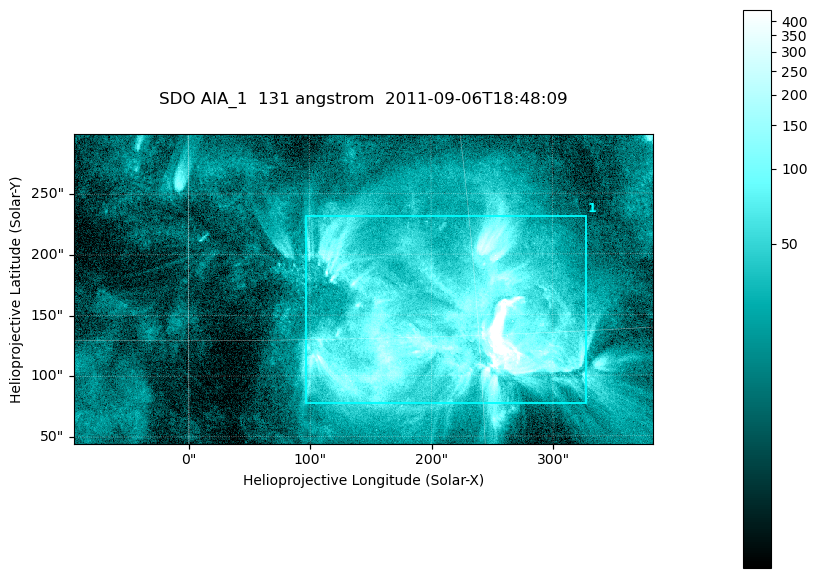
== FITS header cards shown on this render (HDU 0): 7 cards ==
TELESCOP= 'SDO     '           /
INSTRUME= 'AIA_1   '           /
WAVELNTH=                  131 /
WAVEUNIT= 'angstrom'           /
DATE-OBS= '2011-09-06T18:48:09.62' /
CTYPE1  = 'HPLN-TAN'           /
CTYPE2  = 'HPLT-TAN'           /

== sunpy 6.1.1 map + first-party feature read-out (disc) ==
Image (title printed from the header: SDO AIA_1  131 angstrom  2011-09-06T18:48:09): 794 x 424 px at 0.601 arcsec/px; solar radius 952 arcsec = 1585 px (partial field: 4.3% of the solar disc is inside the frame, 100% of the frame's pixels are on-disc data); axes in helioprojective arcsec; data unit not stated in the header (colour bar unlabelled)
Pointing: header CRPIX1/2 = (2043.22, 2045.61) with CRVAL1/2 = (0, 0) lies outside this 794 x 424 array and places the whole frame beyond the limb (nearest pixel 1.29 R_sun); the SolarSoft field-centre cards XCEN/YCEN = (143.9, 171.4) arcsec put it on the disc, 1703 arcsec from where CRPIX/CRVAL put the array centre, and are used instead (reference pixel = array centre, CRVAL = XCEN/YCEN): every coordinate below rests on XCEN/YCEN
Orientation: roll -0.139 deg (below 1 deg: not rotated)
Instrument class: DISC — disc imager (sunpy class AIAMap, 131 A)
Bright regions (active regions / flare kernels): reference = the on-disc median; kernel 7 px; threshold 5 sigma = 77.9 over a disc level ~18.2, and >= 1.15x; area >= 336 px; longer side >= 5 px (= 3 arcsec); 1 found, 1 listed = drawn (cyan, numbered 1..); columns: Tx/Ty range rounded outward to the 2 arcsec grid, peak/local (2 s.f.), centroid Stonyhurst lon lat
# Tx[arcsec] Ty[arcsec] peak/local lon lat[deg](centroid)
1 96..328 76..232 70 +14 +15